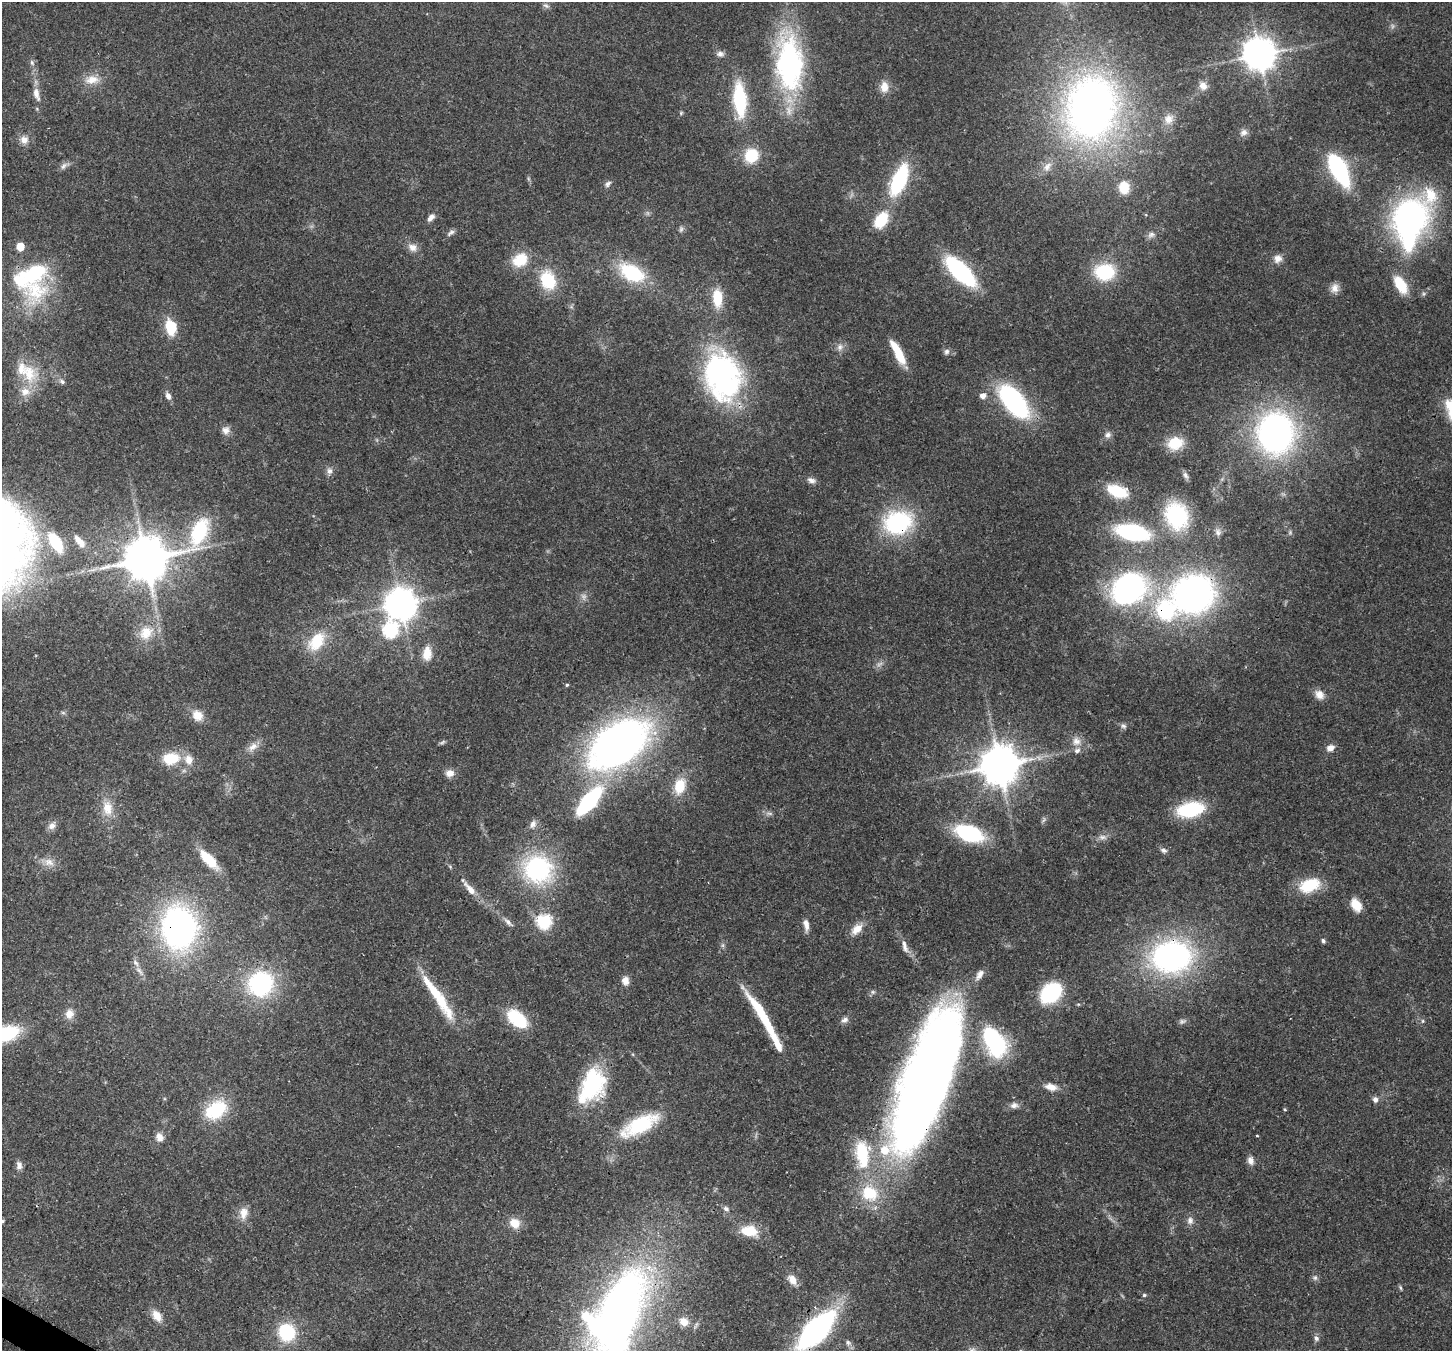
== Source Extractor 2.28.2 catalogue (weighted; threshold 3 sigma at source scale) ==
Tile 7 of 4 x 4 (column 3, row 2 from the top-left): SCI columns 2969-4418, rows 3051-4399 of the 5932 x 6037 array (HDU 1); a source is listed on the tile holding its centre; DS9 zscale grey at full resolution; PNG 1454 x 1353 px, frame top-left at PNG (2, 2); no overlay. Shown black and unused: <1% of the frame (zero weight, under 3 of 4 exposures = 7% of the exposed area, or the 3 px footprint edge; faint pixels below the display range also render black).
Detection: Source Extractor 2.28.2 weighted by HDU 2 'WHT'; one run over the whole footprint, this tile lists its part. Background 0.103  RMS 0.004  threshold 0.0179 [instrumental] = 3 sigma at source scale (4.5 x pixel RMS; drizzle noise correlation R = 1.50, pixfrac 1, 0.0396/0.0396 arcsec/px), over >= 5 px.
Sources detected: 180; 6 too faint to see at this stretch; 4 inside a brighter object's white glare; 1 cosmic-ray / hot-pixel residue — not listed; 16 inside a brighter listed object's ellipse — not listed separately; the other 153 listed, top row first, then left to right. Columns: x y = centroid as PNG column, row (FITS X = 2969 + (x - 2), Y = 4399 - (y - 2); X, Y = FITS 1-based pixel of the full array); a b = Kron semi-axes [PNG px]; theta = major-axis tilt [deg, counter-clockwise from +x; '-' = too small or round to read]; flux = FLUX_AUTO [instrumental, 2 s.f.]
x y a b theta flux
546 6 9 6 -26 1.2
720 54 10 8 -2 1.7
1259 55 10 8 45 730
32 62 8 5 -64 1
789 63 69 32 -87 79
92 80 21 11 3 5.6
1203 86 11 10 - 3
884 87 14 10 -86 4.4
36 94 18 8 -74 3.6
1094 99 61 55 62 200
740 100 29 11 -85 34
1169 119 13 12 - 3.8
1244 132 11 8 31 2
24 140 11 11 - 3.1
751 155 12 12 - 16
63 166 12 6 53 1.5
1047 167 16 9 52 3.2
1338 169 25 10 -62 71
899 180 31 13 67 35
608 184 9 6 50 1.4
1124 187 14 12 -82 7.5
431 217 11 6 46 2
1410 218 38 34 72 110
881 220 15 10 54 15
451 233 13 5 39 1.3
1151 235 11 8 39 1.9
20 246 5 5 - 9.2
412 247 13 10 -31 3.1
1278 259 12 10 35 2.9
520 260 19 15 33 11
960 271 26 11 -45 65
1105 272 20 16 0 25
632 273 23 14 -29 29
548 280 21 15 -68 18
1400 285 20 10 -58 12
1335 288 13 10 73 2.9
35 291 42 37 55 31
717 298 21 11 -87 11
171 327 15 10 -77 13
840 347 10 9 - 2.2
898 352 27 7 -62 12
946 352 8 7 - 1.4
29 373 31 20 -65 14
722 375 48 33 -74 110
62 382 7 6 - 1.1
168 396 8 6 -67 2
983 396 6 6 - 2.6
1014 401 32 16 -52 69
1449 404 14 12 -77 6.1
226 430 10 10 - 2.5
1276 433 35 31 -85 140
1108 435 9 8 - 1.8
1175 443 18 14 15 10
329 471 9 8 - 1.8
1185 475 10 6 -58 1.4
811 480 12 7 -12 1.9
1117 491 21 12 -19 16
1176 516 23 19 -67 44
898 522 26 21 16 49
199 531 46 19 63 34
1133 532 26 12 -11 54
1218 532 10 8 -69 1.8
1290 533 7 5 80 0.67
79 541 21 8 -52 4.7
56 542 20 10 -59 17
145 559 13 12 - 1600
1129 588 36 30 32 88
1193 594 39 34 17 150
401 604 10 9 - 690
391 630 8 8 - 68
146 633 22 18 45 9.9
317 641 27 17 52 13
427 654 17 10 86 5.9
567 685 4 4 - 0.57
1319 695 13 10 -44 3.4
197 715 13 11 -46 5.7
1123 726 8 7 - 1.2
1076 741 12 12 - 3.6
619 743 66 39 35 200
253 747 16 9 36 3.5
1330 748 9 7 31 2.7
171 758 18 12 9 13
188 760 14 11 -78 4.6
999 765 12 11 - 1300
450 773 11 9 14 3
680 786 18 12 76 10
589 801 27 10 49 53
107 808 21 14 -85 7.5
1190 809 23 13 12 31
533 824 12 8 59 2.2
52 826 11 9 46 2.4
969 833 26 14 -19 39
1102 837 13 6 -8 1.9
1163 850 9 6 -21 1.3
209 860 21 8 -46 15
49 862 15 10 -22 3.8
537 869 26 25 - 58
1309 885 20 12 19 17
470 889 22 8 -49 4.7
1356 905 16 10 -60 5.5
544 921 7 7 - 67
508 922 12 6 -44 1.8
806 925 15 6 -81 2.6
179 928 34 27 -86 140
857 929 17 10 45 4.6
1323 941 5 4 - 0.93
905 947 20 7 -73 3
1172 957 36 28 6 110
139 971 14 5 -51 2
625 981 10 8 90 3
261 984 24 22 42 45
873 992 7 6 - 0.93
1051 993 24 17 41 25
441 1001 57 14 -61 18
69 1014 12 10 77 3.6
764 1018 58 8 -58 25
517 1019 20 12 -39 23
845 1020 10 7 30 1.7
1182 1021 10 6 14 1.2
1423 1021 6 4 89 0.58
6 1033 22 13 17 31
992 1038 22 17 -41 37
926 1079 146 42 70 470
592 1085 40 25 65 40
1051 1087 14 8 -14 3.9
1375 1099 6 6 - 1.9
1014 1105 11 9 9 2.1
1285 1109 4 3 - 0.47
216 1110 26 18 33 22
640 1125 37 14 28 31
1257 1136 4 2 - 0.39
159 1137 11 9 -69 2.7
862 1152 37 20 -84 20
1250 1160 11 8 -78 2.3
19 1165 10 7 -83 1.9
726 1209 8 6 -18 1.2
244 1213 16 11 80 4.4
1190 1220 11 9 81 2.1
2 1221 4 3 - 0.77
515 1223 14 12 -36 5.7
749 1231 21 13 -7 9.6
1315 1278 8 8 - 1.2
792 1280 13 9 -58 3.7
1400 1288 7 4 -70 0.6
1144 1295 5 5 - 0.58
617 1314 88 42 64 300
157 1316 14 9 -56 5
684 1322 13 11 -25 4.2
816 1330 35 15 46 120
287 1332 15 14 - 25
1316 1338 7 6 - 1.4
848 1343 8 6 -56 1.2
972 1350 10 7 33 1.7
Overlapping masked pixels (flux is a lower limit): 9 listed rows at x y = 740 100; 898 522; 145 559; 1193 594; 999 765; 179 928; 1172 957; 926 1079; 816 1330
Isophote crosses this tile's border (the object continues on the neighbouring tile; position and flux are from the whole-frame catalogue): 7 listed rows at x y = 1449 404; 6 1033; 926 1079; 2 1221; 617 1314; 816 1330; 972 1350